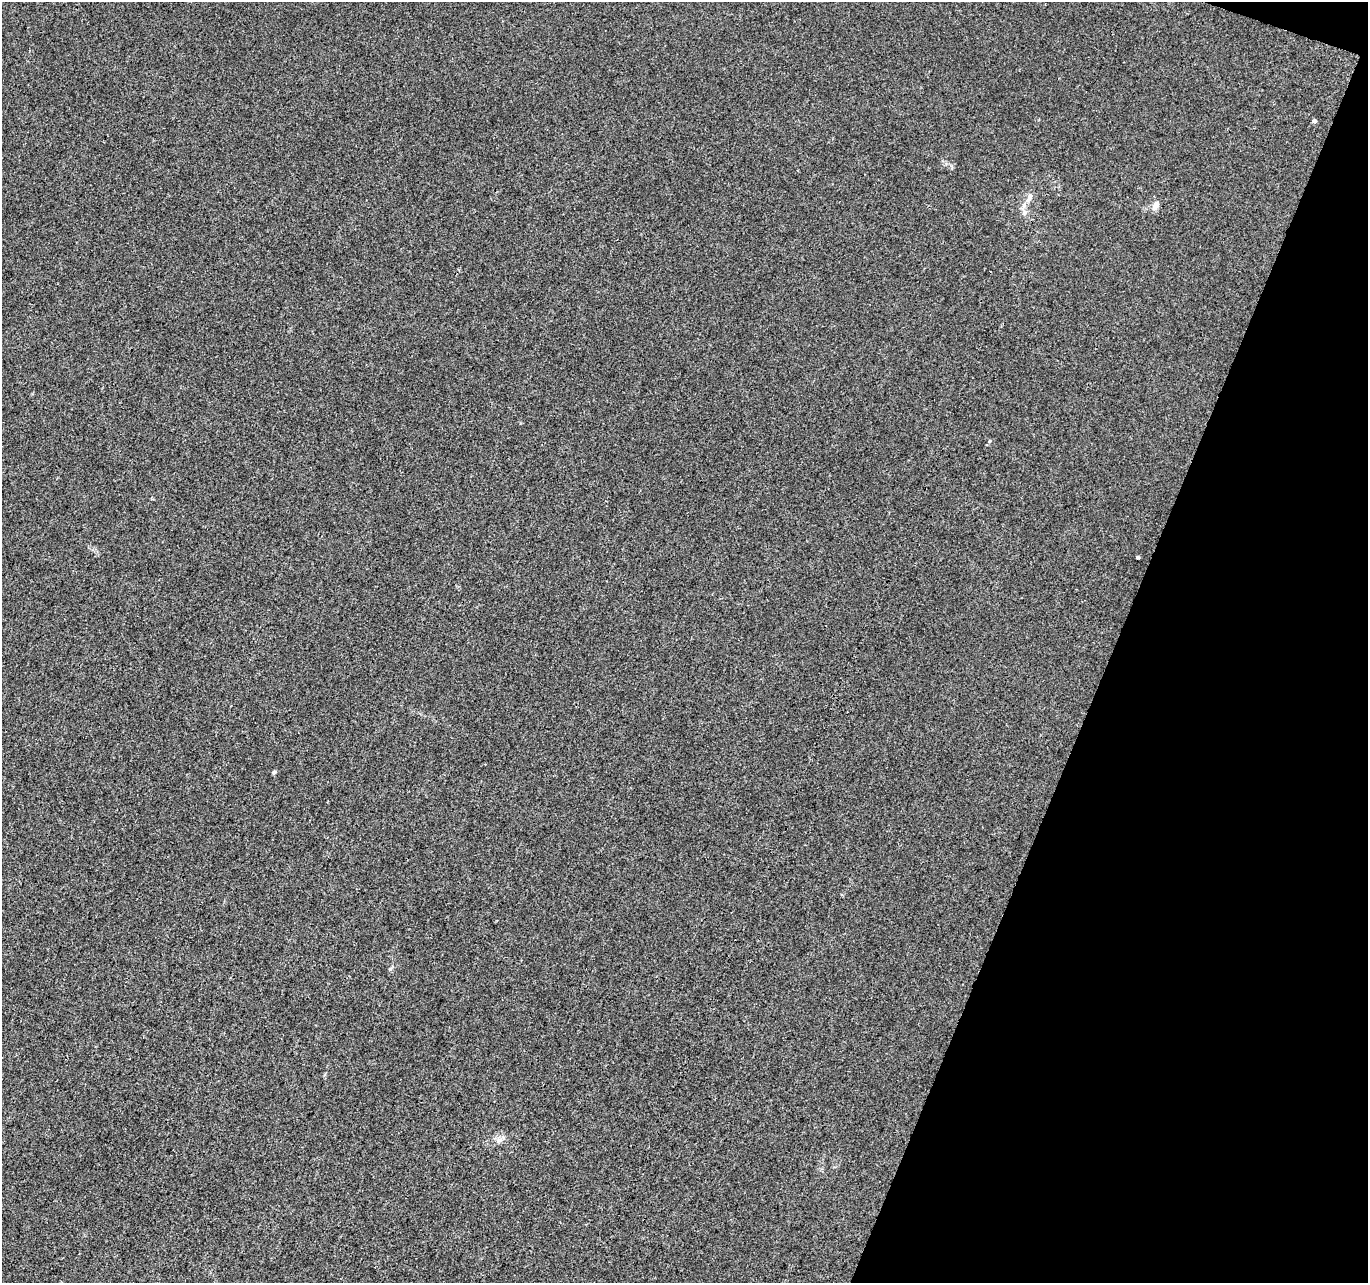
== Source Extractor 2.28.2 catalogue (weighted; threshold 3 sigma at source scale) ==
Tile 8 of 4 x 4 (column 4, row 2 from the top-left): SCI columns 4109-5474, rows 2843-4123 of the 5475 x 5619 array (HDU 1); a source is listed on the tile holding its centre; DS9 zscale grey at full resolution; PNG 1370 x 1285 px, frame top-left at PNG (2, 2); no overlay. Shown black and unused: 19% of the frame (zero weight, under 3 of 4 exposures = <1% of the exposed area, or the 3 px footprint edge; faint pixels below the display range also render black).
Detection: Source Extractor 2.28.2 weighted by HDU 2 'WHT'; one run over the whole footprint, this tile lists its part. Background 0.00347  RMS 0.0029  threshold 0.0132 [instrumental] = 3 sigma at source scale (4.5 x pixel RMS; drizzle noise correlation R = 1.50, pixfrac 1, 0.0396/0.0396 arcsec/px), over >= 5 px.
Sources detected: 8; all 8 listed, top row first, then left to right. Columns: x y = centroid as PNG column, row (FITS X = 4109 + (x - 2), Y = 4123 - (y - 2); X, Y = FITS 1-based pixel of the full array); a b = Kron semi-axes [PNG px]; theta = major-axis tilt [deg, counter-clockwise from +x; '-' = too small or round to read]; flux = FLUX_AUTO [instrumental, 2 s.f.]
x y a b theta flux
1314 121 5 4 - 0.61
1029 197 17 6 64 1.8
1155 205 10 7 54 1.8
1025 213 7 7 - 0.99
990 441 4 4 - 0.33
1137 557 3 3 - 0.63
274 772 4 4 - 0.5
499 1140 10 7 33 1.3